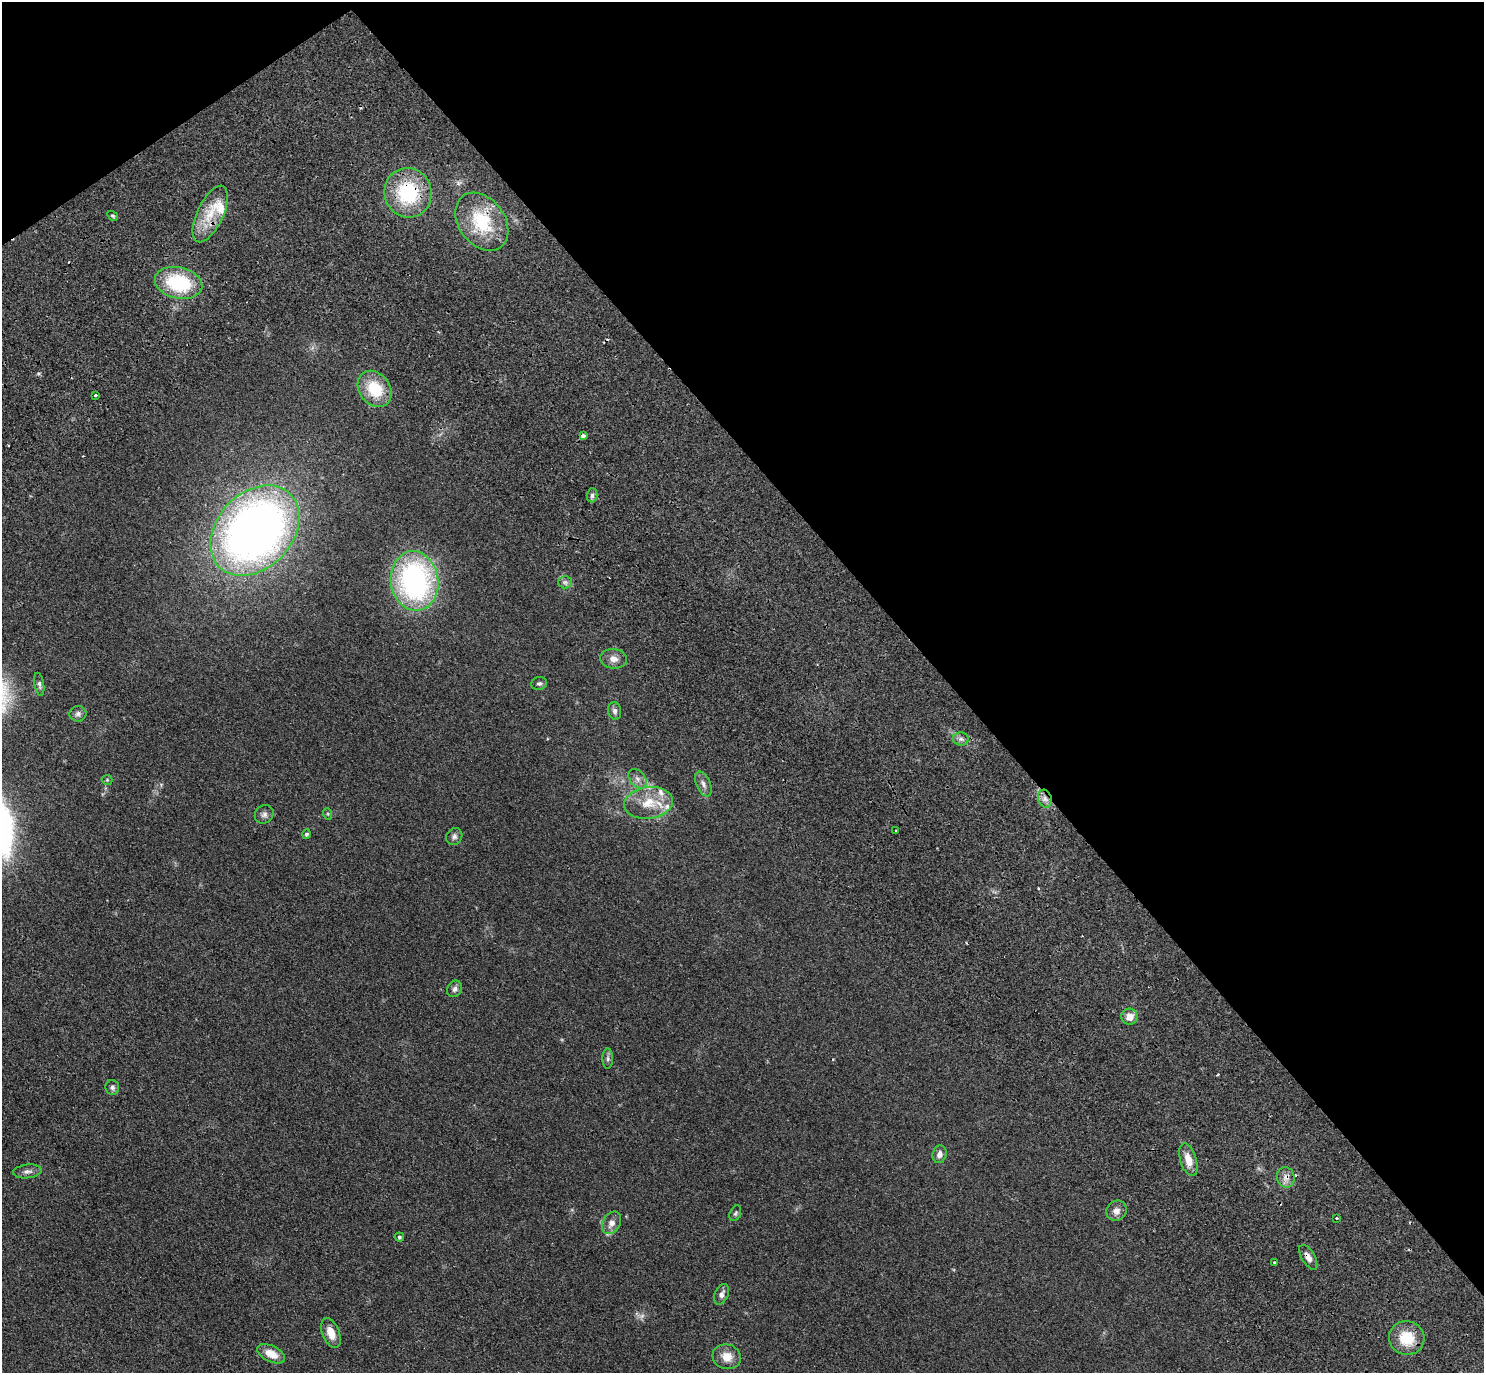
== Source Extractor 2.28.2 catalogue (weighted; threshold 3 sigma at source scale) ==
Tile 3 of 4 x 4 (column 3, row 1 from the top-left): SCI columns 3158-4639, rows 4577-5947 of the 6271 x 6268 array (HDU 1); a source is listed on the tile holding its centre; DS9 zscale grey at full resolution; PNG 1486 x 1375 px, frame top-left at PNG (2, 2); each listed source drawn as its Kron ellipse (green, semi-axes under 4 px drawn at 4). Shown black and unused: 38% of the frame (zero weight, under 2 of 3 exposures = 11% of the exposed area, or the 3 px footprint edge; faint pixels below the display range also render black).
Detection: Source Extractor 2.28.2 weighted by HDU 2 'WHT'; one run over the whole footprint, this tile lists its part. Background 0.0948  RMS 0.0088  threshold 0.0396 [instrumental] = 3 sigma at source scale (4.5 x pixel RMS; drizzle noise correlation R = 1.50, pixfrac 1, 0.05/0.05 arcsec/px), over >= 5 px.
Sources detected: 63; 2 too faint to see at this stretch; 8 cosmic-ray / hot-pixel residue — neither listed nor drawn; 5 inside a brighter listed object's ellipse — not listed separately; the other 48 listed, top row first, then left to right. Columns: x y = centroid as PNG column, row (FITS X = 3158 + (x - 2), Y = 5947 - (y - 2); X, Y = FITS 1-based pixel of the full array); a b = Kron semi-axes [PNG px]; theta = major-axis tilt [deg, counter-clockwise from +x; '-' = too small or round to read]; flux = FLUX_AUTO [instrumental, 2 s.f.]
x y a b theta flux
408 193 25 23 -72 66
210 214 31 13 64 24
113 216 6 4 -31 1.4
482 222 32 23 -54 50
179 283 24 15 -13 61
375 389 19 15 -53 33
95 395 3 3 - 2.9
583 436 4 3 - 7.3
592 495 7 5 88 2.2
255 531 51 37 47 620
415 581 30 24 -82 200
565 582 6 6 - 2.4
613 659 13 10 -7 6.4
539 683 8 6 12 2.1
39 684 12 4 -80 2.2
615 711 9 6 -81 3.1
78 714 8 8 - 2.7
961 739 8 6 -1 2.6
637 779 11 7 -51 4.5
107 780 5 5 - 1.1
703 784 13 7 -66 4.5
1045 799 9 6 -75 3.9
649 803 24 16 8 22
264 814 10 8 39 3.4
328 814 6 3 -72 0.96
896 831 3 2 - 1
306 834 5 4 - 1.8
454 836 9 7 54 3.2
455 989 9 7 58 3.5
1130 1017 8 8 - 8.8
608 1058 10 5 89 2.4
112 1087 7 7 - 2.7
939 1154 9 7 74 4.7
1188 1160 17 8 -73 12
27 1171 14 7 6 4.1
1286 1177 10 8 -78 5.4
1116 1211 10 9 - 5.1
735 1213 8 5 68 1.6
1337 1218 3 3 - 1.5
611 1223 12 8 58 6.1
399 1237 5 4 - 1.4
1308 1257 14 6 -59 5.2
1274 1262 3 3 - 2.3
722 1294 11 6 68 3.9
331 1333 15 8 -67 10
1407 1338 18 16 -17 24
271 1354 15 8 -25 11
727 1357 14 12 -16 11
Overlapping masked pixels (flux is a lower limit): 6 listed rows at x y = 408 193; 210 214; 482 222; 1045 799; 1286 1177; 1308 1257